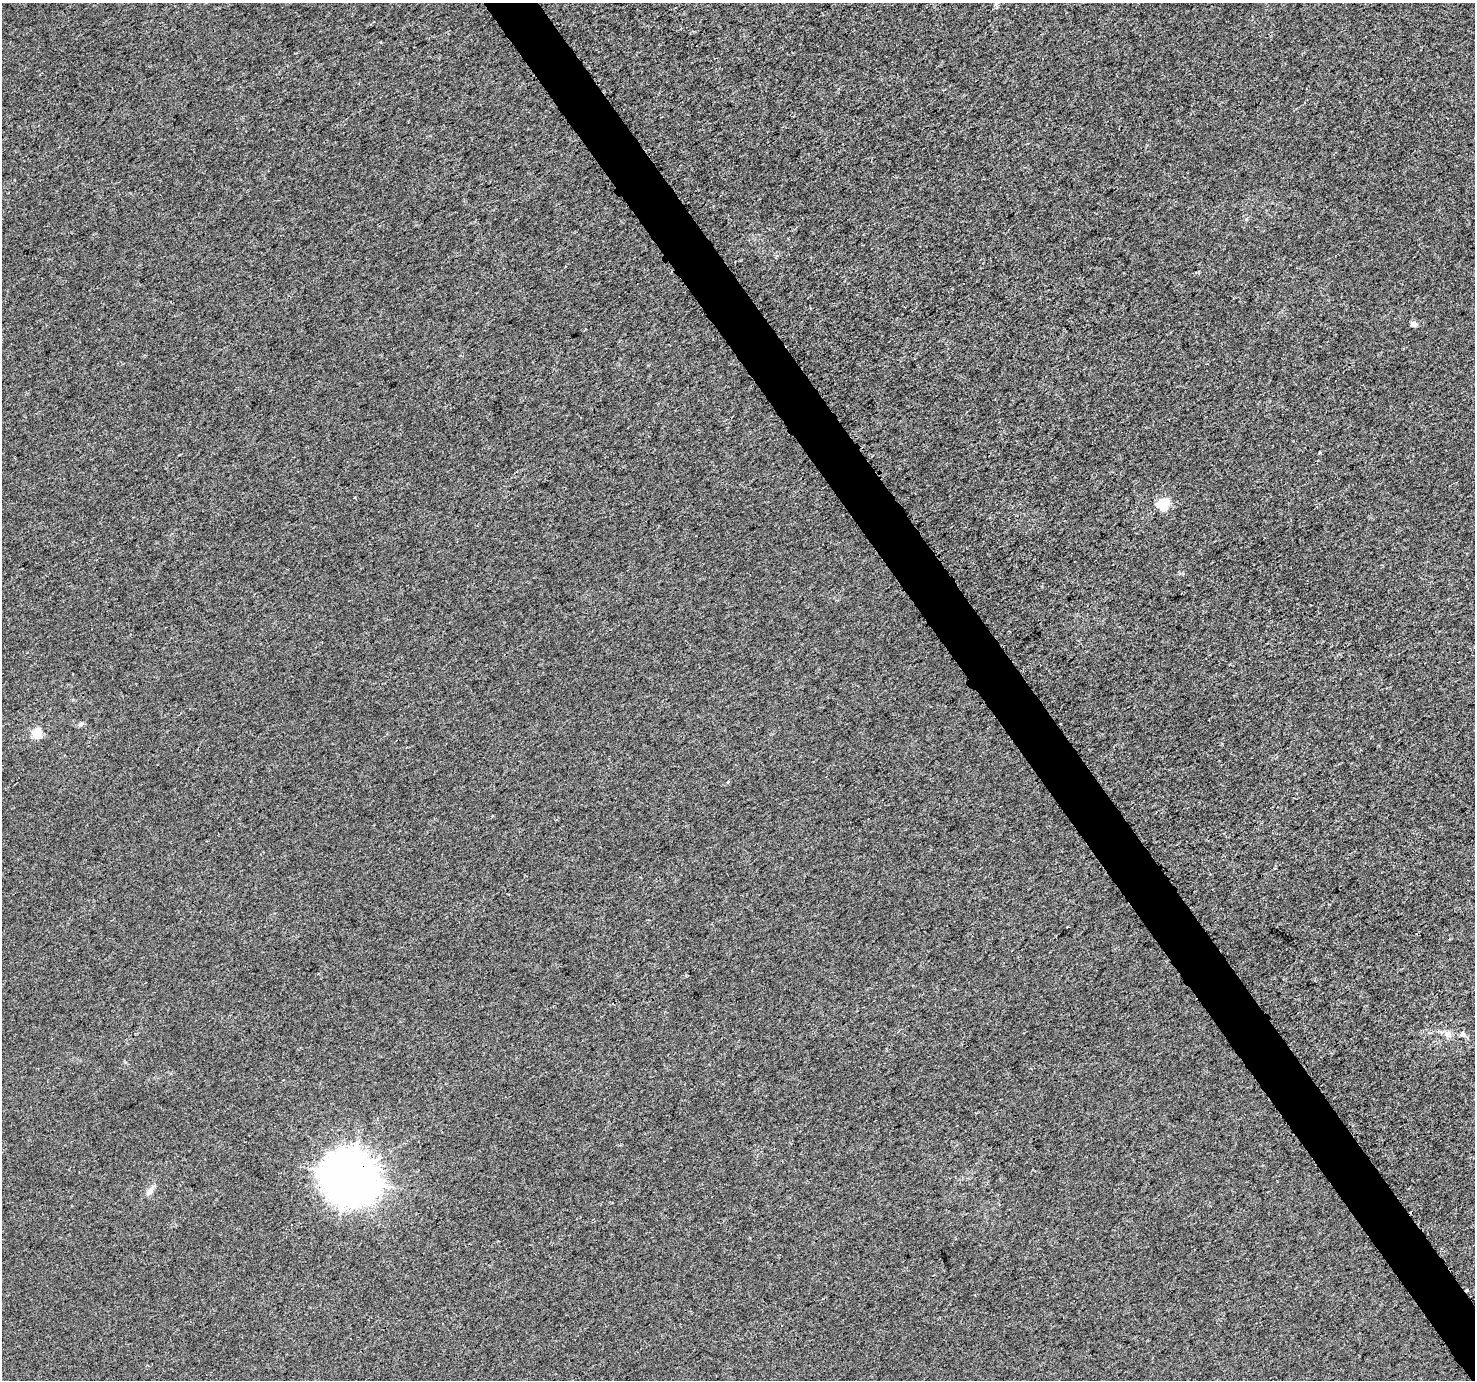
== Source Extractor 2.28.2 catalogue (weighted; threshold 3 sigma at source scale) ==
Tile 6 of 4 x 4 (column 2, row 2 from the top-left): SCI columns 1495-2967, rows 2900-4277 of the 5941 x 5860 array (HDU 1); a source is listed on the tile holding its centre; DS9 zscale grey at full resolution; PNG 1477 x 1382 px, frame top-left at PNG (2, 3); no overlay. Shown black and unused: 4% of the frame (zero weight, under 3 of 4 exposures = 2% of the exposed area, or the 3 px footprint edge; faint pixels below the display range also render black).
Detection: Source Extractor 2.28.2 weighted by HDU 2 'WHT'; one run over the whole footprint, this tile lists its part. Background 5.82e-04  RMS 0.0026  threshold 0.0118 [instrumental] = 3 sigma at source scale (4.5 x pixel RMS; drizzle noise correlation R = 1.50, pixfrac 1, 0.0396/0.0396 arcsec/px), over >= 5 px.
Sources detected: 10; all 10 listed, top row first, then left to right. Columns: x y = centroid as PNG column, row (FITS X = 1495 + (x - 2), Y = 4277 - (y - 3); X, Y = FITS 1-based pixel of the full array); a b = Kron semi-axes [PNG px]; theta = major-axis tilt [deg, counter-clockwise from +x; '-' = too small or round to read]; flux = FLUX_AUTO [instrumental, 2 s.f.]
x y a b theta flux
996 4 5 5 - 0.4
1414 324 7 7 - 0.87
1320 453 3 3 - 0.3
1163 504 6 5 - 19
81 724 7 5 28 0.58
37 733 5 5 - 12
1448 1034 9 7 2 1.1
1463 1034 8 7 - 0.81
348 1177 17 15 -33 820
149 1192 12 7 48 1.1
Overlapping masked pixels (flux is a lower limit): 1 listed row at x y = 348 1177
Unlisted compact peaks at least as high as the median listed source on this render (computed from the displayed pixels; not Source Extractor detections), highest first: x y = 728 782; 1246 219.